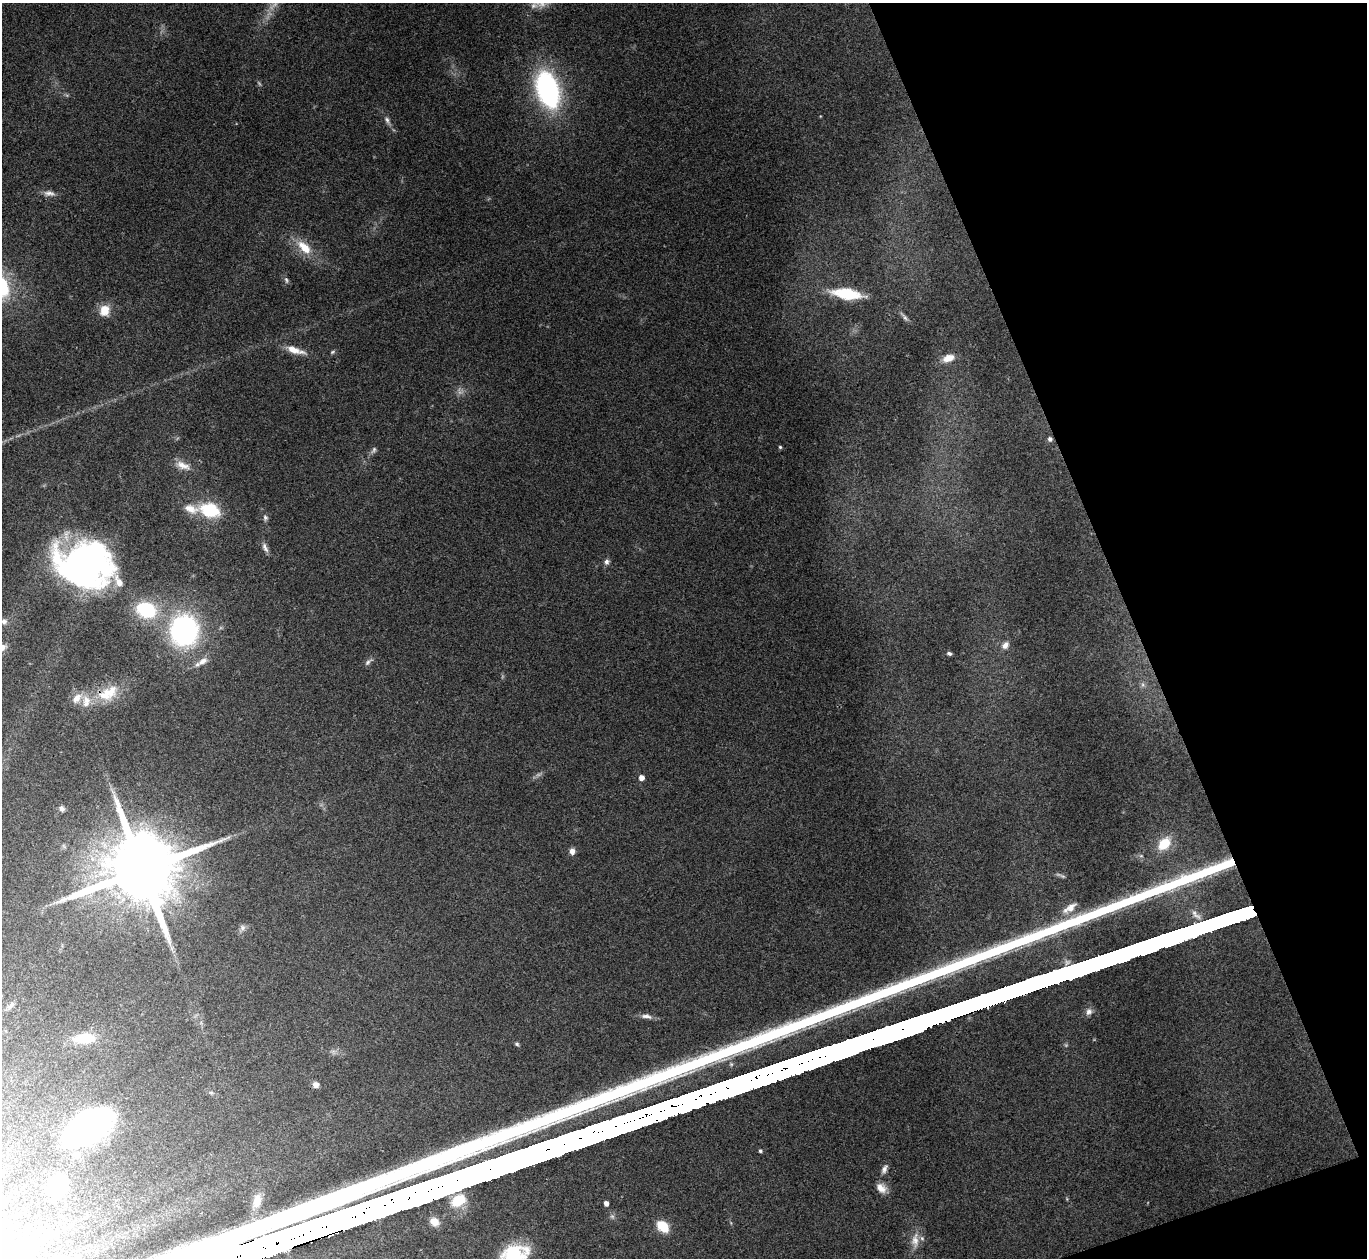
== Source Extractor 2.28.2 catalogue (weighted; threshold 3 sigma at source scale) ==
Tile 12 of 4 x 4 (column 4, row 3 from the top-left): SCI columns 4098-5462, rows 1405-2660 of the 5462 x 5449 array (HDU 1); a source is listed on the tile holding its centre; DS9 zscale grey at full resolution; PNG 1369 x 1260 px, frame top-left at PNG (2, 3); no overlay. Shown black and unused: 18% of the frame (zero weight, under 3 of 4 exposures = <1% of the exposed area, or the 3 px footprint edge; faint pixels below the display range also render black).
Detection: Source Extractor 2.28.2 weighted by HDU 2 'WHT'; one run over the whole footprint, this tile lists its part. Background 0.111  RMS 0.0065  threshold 0.0294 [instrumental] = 3 sigma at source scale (4.5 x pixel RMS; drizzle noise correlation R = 1.50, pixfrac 1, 0.05/0.05 arcsec/px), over >= 5 px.
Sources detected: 61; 1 too faint to see at this stretch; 2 inside a brighter object's white glare — not listed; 2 inside a brighter listed object's ellipse — not listed separately; the other 56 listed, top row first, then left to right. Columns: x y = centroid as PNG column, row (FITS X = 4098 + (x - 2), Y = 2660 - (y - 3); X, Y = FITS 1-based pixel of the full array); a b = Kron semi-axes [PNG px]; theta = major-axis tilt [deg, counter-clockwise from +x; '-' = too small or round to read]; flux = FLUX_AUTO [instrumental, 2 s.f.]
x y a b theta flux
548 90 25 15 -72 160
387 120 11 6 -68 2.3
49 193 16 6 -8 3.7
304 247 21 10 -45 13
286 280 9 5 -76 1.4
847 294 30 10 -8 26
104 310 13 11 75 9.4
905 317 13 5 -53 2
295 350 23 8 -18 8.6
948 358 13 8 19 7.6
1050 439 5 5 - 2
780 447 4 4 - 0.93
374 450 10 5 53 1.7
183 466 21 9 -23 6.5
191 509 21 11 -17 8.7
210 510 18 12 -15 34
265 518 7 6 - 1.6
265 548 15 6 -66 2.8
606 562 7 6 - 2.1
86 563 56 36 -13 220
146 610 18 13 -19 43
4 621 8 7 - 2.4
184 631 25 23 86 130
1005 645 11 8 52 3.5
2 648 10 7 47 4.9
949 653 6 4 -21 1.3
203 661 14 8 30 5
367 662 9 6 50 2
108 693 33 17 28 21
77 698 15 10 52 6.2
641 778 5 4 - 4.6
62 809 7 6 - 1.7
1164 844 17 12 47 14
572 851 8 7 - 2.9
142 870 22 18 18 9500
1071 907 17 10 40 6.8
243 928 8 7 - 2.1
11 1005 13 4 45 1.9
1089 1012 9 8 - 2.9
646 1016 16 6 -8 3.4
85 1038 28 13 3 18
517 1044 5 4 - 0.97
316 1084 7 7 - 2.6
89 1127 34 20 35 270
760 1151 4 4 - 1.2
77 1155 13 10 -32 5
884 1169 12 7 65 2.8
58 1185 15 12 75 41
881 1188 13 10 -42 6
458 1200 17 12 33 15
257 1201 19 10 78 7.5
606 1203 4 4 - 3.1
434 1222 9 8 - 5.8
663 1226 12 9 -43 16
915 1240 22 10 88 7.7
514 1255 25 16 19 44
Overlapping masked pixels (flux is a lower limit): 1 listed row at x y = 108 693
Isophote crosses this tile's border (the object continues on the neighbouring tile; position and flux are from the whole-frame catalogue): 3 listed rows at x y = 86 563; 2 648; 514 1255